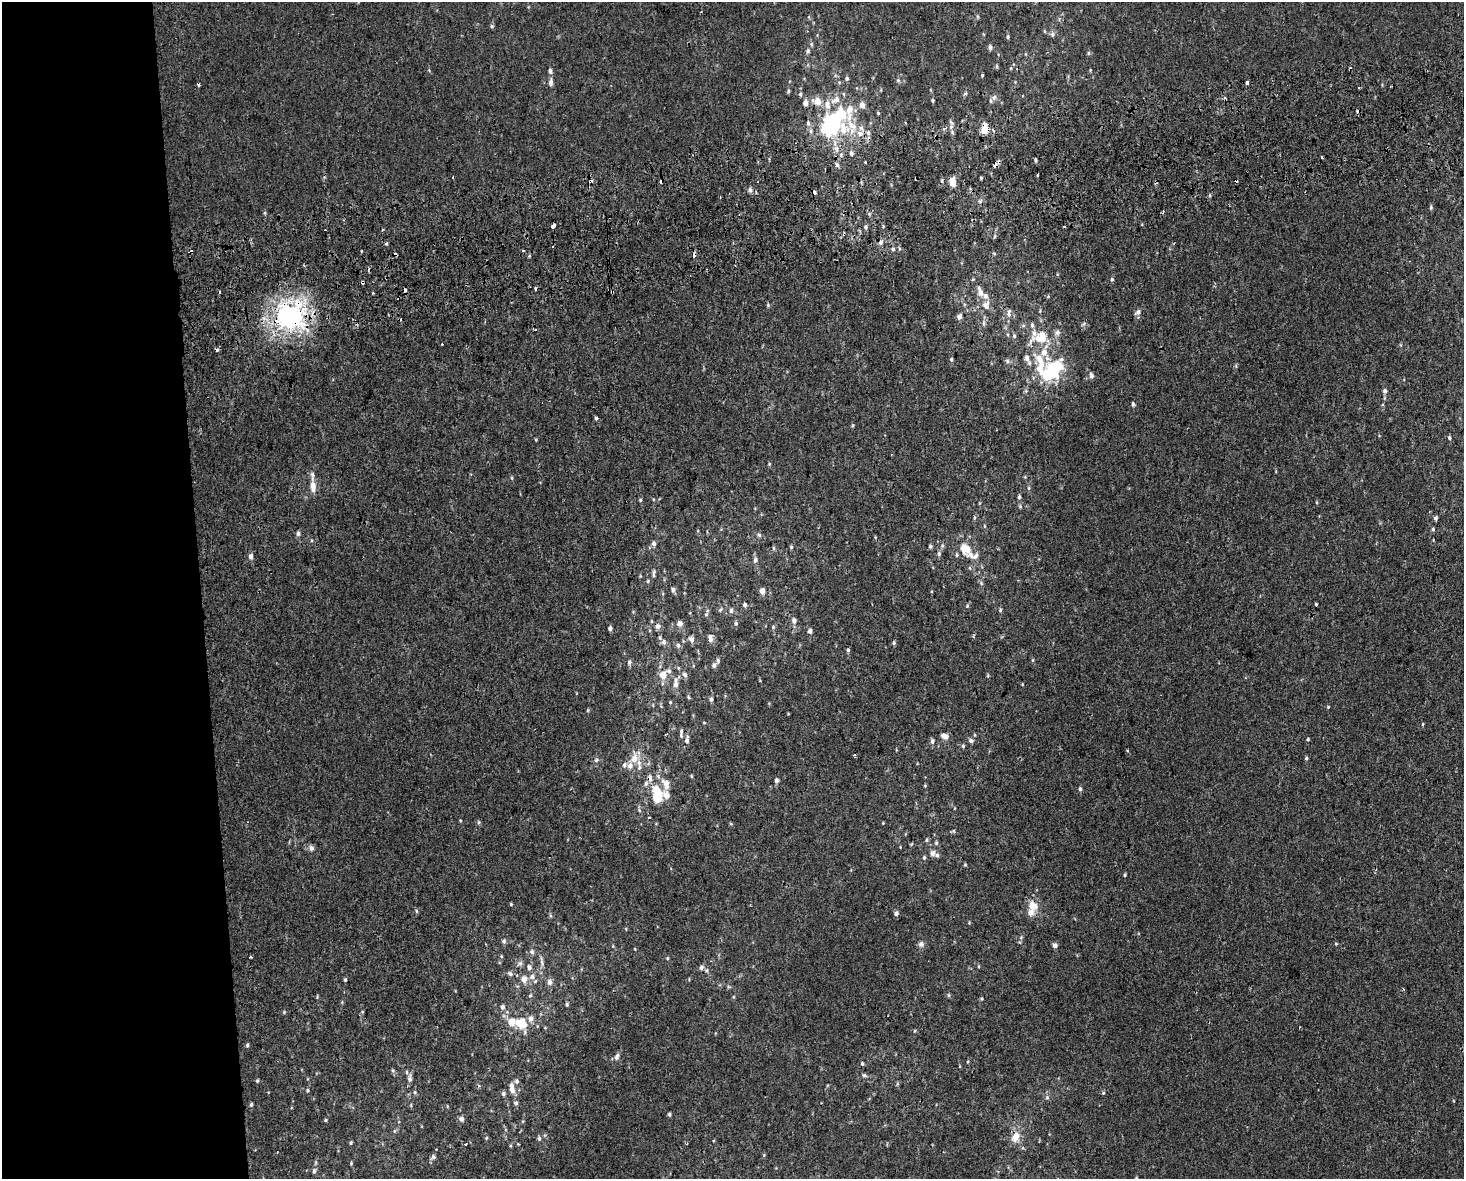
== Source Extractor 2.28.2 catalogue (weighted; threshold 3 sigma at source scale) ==
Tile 7 of 3 x 4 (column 1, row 3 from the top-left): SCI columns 22-1483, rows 1219-2395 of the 4470 x 4790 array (HDU 1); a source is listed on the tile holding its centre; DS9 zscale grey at full resolution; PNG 1466 x 1181 px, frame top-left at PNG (2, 2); no overlay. Shown black and unused: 14% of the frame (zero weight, under 2 of 3 exposures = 2% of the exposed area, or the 3 px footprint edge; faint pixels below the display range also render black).
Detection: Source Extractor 2.28.2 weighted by HDU 2 'WHT'; one run over the whole footprint, this tile lists its part. Background 3.92e-04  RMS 0.0028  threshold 0.0127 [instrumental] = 3 sigma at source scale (4.5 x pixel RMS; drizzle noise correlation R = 1.50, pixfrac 1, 0.0396/0.0396 arcsec/px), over >= 5 px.
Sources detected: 297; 2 inside a brighter object's white glare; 23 cosmic-ray / hot-pixel residue — not listed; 28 inside a brighter listed object's ellipse — not listed separately; the other 244 listed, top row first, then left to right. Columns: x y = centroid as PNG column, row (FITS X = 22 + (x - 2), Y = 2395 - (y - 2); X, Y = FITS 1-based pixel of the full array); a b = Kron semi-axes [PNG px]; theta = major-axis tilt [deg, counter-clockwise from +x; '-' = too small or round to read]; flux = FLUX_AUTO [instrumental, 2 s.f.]
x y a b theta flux
492 26 6 5 - 0.43
1045 31 5 3 - 0.27
1052 34 7 6 - 0.78
1008 37 5 4 - 0.43
811 44 5 4 - 0.46
990 47 6 5 - 0.84
808 51 6 5 - 0.66
1088 53 5 5 - 0.4
997 66 6 4 -90 0.36
550 71 6 5 - 0.77
982 75 4 3 - 0.27
847 78 5 5 - 0.64
898 80 5 5 - 0.44
551 82 9 5 86 1.1
1247 82 4 3 - 1.3
1359 88 3 2 - 0.6
788 91 6 4 77 0.44
800 94 6 5 - 0.49
965 94 6 3 20 0.4
994 97 8 6 54 0.84
1225 98 5 3 - 0.36
933 100 4 3 - 0.37
817 101 9 8 - 2.9
805 103 5 4 - 2
862 105 5 5 - 2.4
878 113 4 4 - 0.32
833 122 34 21 73 31
808 123 7 5 -81 0.67
951 127 6 6 - 0.94
984 129 9 6 87 4.2
811 131 7 6 - 0.76
860 133 9 7 14 1.8
851 153 6 5 - 0.71
841 154 7 5 79 0.65
1322 157 3 2 - 0.5
1035 160 4 3 - 0.46
865 162 3 2 - 0.31
837 165 6 4 -73 0.73
995 165 5 4 - 2.9
1037 175 3 3 - 0.69
981 178 4 4 - 0.31
590 181 6 3 27 0.41
952 182 7 5 -75 4.3
750 189 6 6 - 0.94
814 192 4 3 - 2
720 197 2 2 - 0.23
980 201 7 5 45 0.57
1431 207 6 4 -72 0.43
553 226 4 3 - 4.7
1064 226 3 2 - 0.37
865 227 6 5 - 0.55
881 242 4 4 - 3.3
386 243 4 3 - 0.7
893 249 5 5 - 0.45
361 250 3 3 - 0.95
524 250 3 3 - 0.62
529 256 4 3 - 0.44
973 279 5 3 - 0.24
1112 279 5 5 - 0.47
535 288 3 3 - 1.7
612 292 3 3 - 0.77
980 292 12 6 -69 2.2
768 305 5 4 - 0.39
986 305 15 11 83 2.6
1138 312 9 6 39 0.96
1009 313 12 6 84 1.4
290 316 9 8 - 240
959 317 5 4 - 1.7
984 323 10 5 -84 0.82
1083 324 8 3 45 0.39
1057 332 8 7 - 1
1014 336 7 5 -88 0.56
1027 358 11 6 -66 1.4
951 359 5 4 - 0.43
1007 361 7 5 -49 0.59
1040 364 41 12 -80 11
1054 368 17 12 30 19
1091 376 6 4 -85 1
1026 391 5 5 - 0.39
1385 391 6 5 - 0.8
1133 404 6 4 -86 0.55
596 418 3 3 - 0.79
1449 438 5 5 - 0.49
769 464 5 4 - 0.29
512 478 5 3 - 0.3
313 486 12 7 -85 2.5
1029 488 5 5 - 0.4
1019 497 6 4 81 0.51
640 500 4 4 - 0.37
1020 506 5 5 - 0.41
974 518 6 3 89 0.37
1435 518 4 4 - 0.8
985 526 5 3 - 0.28
1433 529 5 4 - 0.4
298 533 6 5 - 0.66
759 535 6 5 - 0.51
875 537 5 3 - 0.25
654 544 6 5 - 0.96
930 546 5 4 - 0.47
942 546 5 5 - 0.49
791 547 5 5 - 0.38
773 548 6 4 -90 0.41
965 549 14 11 -34 4.1
939 554 7 5 -79 0.63
251 557 7 5 90 1.1
755 560 7 6 - 0.97
654 572 8 5 74 0.66
981 583 7 4 -47 0.46
673 590 6 5 - 0.84
762 591 4 4 - 2.4
663 594 5 3 - 0.3
1316 604 4 3 - 0.72
745 605 6 5 - 0.62
967 606 5 4 - 0.34
720 609 7 5 36 0.53
731 610 7 5 89 0.71
1000 610 5 4 - 0.42
706 614 5 5 - 0.45
794 620 7 6 - 1.2
736 623 5 4 - 0.55
680 624 6 5 - 1.7
658 626 7 6 - 1.2
773 627 5 5 - 0.43
610 628 4 4 - 0.83
810 631 4 4 - 1
710 638 10 6 -80 1.4
692 639 8 6 -72 1.2
664 642 8 7 - 1.1
894 643 5 4 - 0.51
678 645 7 5 -89 0.66
848 650 5 4 - 0.52
718 660 7 4 87 0.56
1033 660 6 4 90 0.29
629 662 7 5 74 0.73
714 665 6 5 - 0.93
669 671 9 7 -15 0.97
663 675 7 6 - 3.2
685 675 9 6 -59 0.96
676 684 10 7 89 1.4
1022 684 4 3 - 0.22
688 697 5 4 - 0.35
711 699 6 4 -81 0.57
670 702 4 4 - 0.3
1328 707 5 4 - 0.28
588 710 6 3 72 0.27
704 723 5 3 - 0.22
1423 724 5 3 - 0.25
681 733 12 4 90 0.77
975 735 5 3 - 0.22
945 736 8 6 -20 1.7
1308 739 4 4 - 0.31
687 740 9 5 81 1.2
971 740 7 6 - 0.72
932 741 7 5 83 0.74
963 746 5 4 - 0.42
1127 751 3 3 - 0.38
855 755 3 3 - 0.41
634 758 13 9 62 3.3
1306 758 5 4 - 0.4
596 760 7 4 45 0.47
624 765 8 6 73 0.95
691 776 6 3 -89 0.27
650 778 9 6 -72 1.2
776 780 6 5 - 0.68
666 784 20 11 -72 3.5
925 786 5 3 - 0.24
1080 789 5 4 - 0.61
657 798 13 10 81 7.1
460 820 4 3 - 0.24
479 822 5 5 - 0.43
883 823 4 3 - 0.2
926 840 5 4 - 0.4
936 843 6 5 - 0.45
311 848 8 7 - 1
932 853 6 6 - 1.4
924 857 5 4 - 0.38
965 865 4 4 - 0.29
1125 875 4 4 - 0.36
511 904 4 4 - 0.3
1032 906 14 11 -48 3.4
416 910 5 3 - 0.37
896 913 5 5 - 0.91
969 923 5 4 - 0.27
1021 937 6 4 46 0.44
504 941 6 5 - 0.64
921 944 7 7 - 0.97
1336 944 5 3 - 0.27
1055 945 4 4 - 1.5
635 949 3 3 - 0.19
532 952 7 6 - 0.82
501 956 5 3 - 0.31
250 957 3 2 - 0.45
667 958 4 4 - 0.29
542 961 17 4 -79 1.1
520 964 8 7 - 0.9
529 967 8 6 88 0.93
701 967 7 6 - 0.75
707 970 6 5 - 0.51
510 974 10 5 -37 0.8
532 977 9 8 - 1.5
524 979 7 7 - 2.2
345 980 5 4 - 0.4
550 982 6 6 - 1.6
729 987 6 4 -18 0.36
949 995 6 4 -89 0.34
530 996 6 5 - 0.42
981 999 4 3 - 0.34
567 1004 5 4 - 0.4
502 1007 6 5 - 0.89
284 1012 4 4 - 0.3
521 1023 13 10 -22 6.5
247 1045 5 4 - 0.42
617 1057 10 6 63 0.99
862 1063 5 4 - 0.39
393 1071 7 4 -58 0.46
864 1075 6 5 - 0.56
410 1079 11 6 86 1.3
257 1081 5 4 - 0.39
516 1081 7 6 - 0.69
307 1090 6 5 - 0.4
512 1090 13 7 -68 1.7
415 1092 5 5 - 0.38
1103 1093 5 4 - 0.32
503 1094 6 5 - 0.6
1047 1097 6 5 - 0.54
516 1103 6 5 - 0.75
251 1105 5 4 - 0.48
447 1106 5 3 - 0.22
669 1114 5 4 - 0.45
461 1119 5 5 - 1.2
325 1120 4 4 - 0.33
523 1121 5 3 - 0.27
394 1131 6 4 71 0.39
1016 1137 9 7 68 3.6
486 1138 5 4 - 0.33
539 1138 7 5 -89 0.6
351 1143 4 4 - 0.45
687 1143 4 3 - 0.23
466 1144 4 3 - 0.29
764 1155 4 4 - 0.28
433 1157 9 6 57 0.78
351 1163 5 4 - 0.35
314 1171 9 5 75 0.77
1136 1178 4 3 - 0.37
Overlapping masked pixels (flux is a lower limit): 10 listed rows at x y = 984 129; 837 165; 995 165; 590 181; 952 182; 814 192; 881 242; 612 292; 290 316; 650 778
Isophote crosses this tile's border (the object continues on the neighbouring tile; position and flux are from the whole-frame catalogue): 1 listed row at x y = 1136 1178